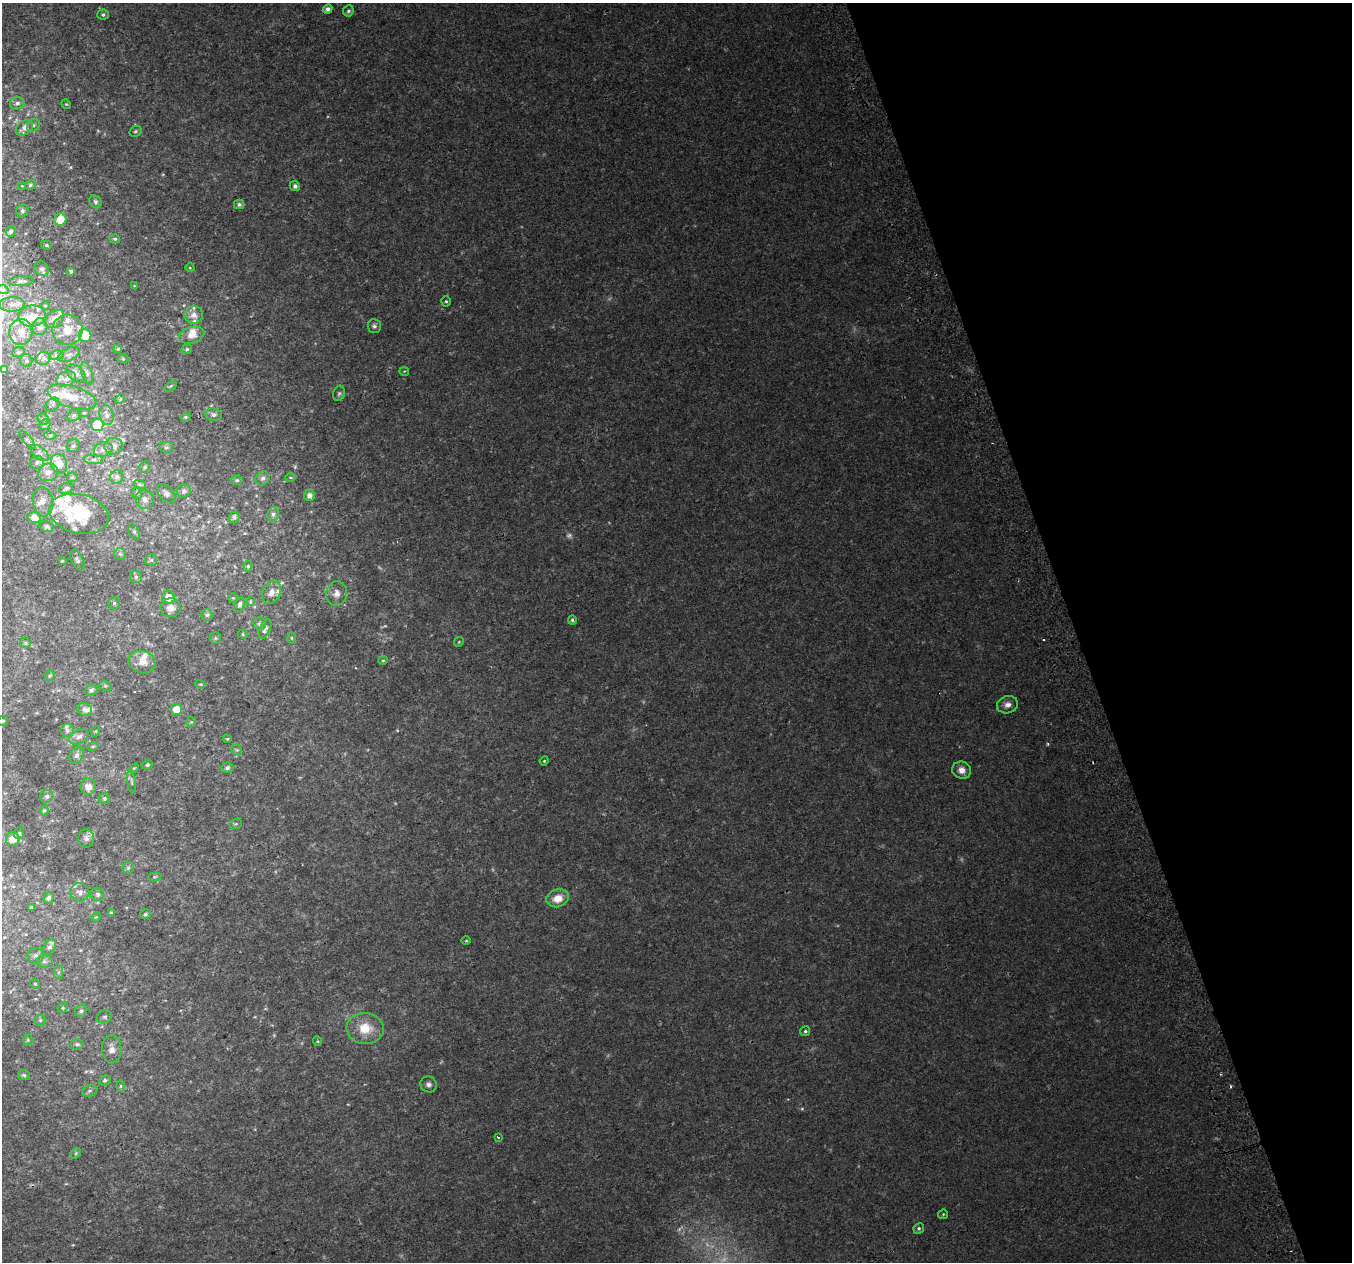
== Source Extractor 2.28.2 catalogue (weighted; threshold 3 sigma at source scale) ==
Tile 12 of 4 x 4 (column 4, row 3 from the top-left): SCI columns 4094-5443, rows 1395-2654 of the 5483 x 5253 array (HDU 1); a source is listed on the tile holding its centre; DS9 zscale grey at full resolution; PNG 1354 x 1264 px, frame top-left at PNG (2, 3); each listed source drawn as its Kron ellipse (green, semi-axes under 4 px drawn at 4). Shown black and unused: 20% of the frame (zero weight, under 2 of 3 exposures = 2% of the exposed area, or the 3 px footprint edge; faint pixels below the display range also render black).
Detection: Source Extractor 2.28.2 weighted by HDU 2 'WHT'; one run over the whole footprint, this tile lists its part. Background 0.0243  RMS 0.0073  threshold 0.0329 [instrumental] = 3 sigma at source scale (4.5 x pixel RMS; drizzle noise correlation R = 1.50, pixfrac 1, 0.0396/0.0396 arcsec/px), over >= 5 px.
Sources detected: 225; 11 too faint to see at this stretch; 2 inside a brighter object's white glare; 2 cosmic-ray / hot-pixel residue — neither listed nor drawn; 27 inside a brighter listed object's ellipse — not listed separately; the other 183 listed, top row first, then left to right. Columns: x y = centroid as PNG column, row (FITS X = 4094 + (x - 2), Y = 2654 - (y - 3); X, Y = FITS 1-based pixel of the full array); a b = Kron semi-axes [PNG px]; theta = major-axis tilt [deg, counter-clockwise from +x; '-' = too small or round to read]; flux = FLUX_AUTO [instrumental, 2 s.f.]
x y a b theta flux
328 9 5 4 - 2.7
348 11 6 5 - 1.6
103 14 6 5 - 1.6
17 103 7 6 - 2.3
66 104 5 4 - 0.74
33 125 7 6 - 1.8
24 128 9 6 37 4.6
136 131 6 5 - 1.3
30 185 6 4 32 1.3
22 186 4 2 - 0.45
295 186 5 5 - 2.3
95 202 7 5 -57 1.5
239 204 5 4 - 1.8
22 211 6 6 - 1.6
60 219 6 6 - 12
11 231 6 4 67 1.7
115 239 5 4 - 0.99
46 245 5 4 - 1
190 268 4 3 - 0.56
42 269 7 7 - 2.8
71 271 3 3 - 1.5
21 281 13 5 4 2.6
134 286 4 3 - 0.72
3 290 6 3 -19 1
446 301 5 4 - 1
12 304 13 7 3 3.9
45 306 5 3 - 0.62
194 315 9 8 - 4.6
32 316 13 10 6 10
54 319 11 7 43 4.9
374 326 7 6 - 2
40 327 8 7 - 4.1
67 330 15 15 - 12
21 332 13 11 88 8.7
85 335 6 6 - 15
192 335 13 8 16 7.2
118 349 4 4 - 1.2
187 349 5 4 - 1.2
18 352 6 5 - 1.2
57 355 7 5 10 1.3
69 355 12 6 25 2.6
43 358 7 6 - 2.5
123 359 6 4 -2 0.85
26 361 6 6 - 1.5
4 369 4 4 - 1.9
404 371 5 3 - 0.59
76 373 11 7 -39 3.3
87 373 11 5 -72 2.3
66 379 10 7 20 3.7
171 386 7 3 36 0.86
339 393 8 5 73 1.5
72 397 25 10 -17 12
120 399 5 4 - 0.84
53 404 7 6 - 1.8
84 413 5 3 - 0.74
213 414 8 6 -7 2.7
74 415 7 5 43 1.5
107 415 10 7 -77 3.4
185 417 5 4 - 0.96
43 419 6 5 - 1.2
45 425 6 5 - 1.1
97 425 6 6 - 21
50 435 6 4 1 1.2
27 440 11 4 -49 1.5
73 446 7 6 - 1.6
114 446 9 8 - 4.1
166 447 7 5 -11 1.3
103 449 9 7 22 3
39 453 11 5 -38 2.5
93 460 10 4 -1 2.4
37 462 7 6 - 2.3
59 464 10 8 -68 8.3
145 467 6 5 - 1.2
48 472 10 8 23 4.5
72 477 5 5 - 1.1
117 477 7 6 - 2.4
290 477 5 3 - 0.76
262 478 7 6 - 2.1
237 480 5 4 - 1.1
140 485 6 4 -20 1.3
66 488 7 5 26 1.7
184 491 7 6 - 2.2
137 493 6 5 - 1.2
166 493 11 7 -45 2.6
309 495 6 5 - 4
145 499 10 9 - 3.8
43 502 14 10 -82 5.6
79 514 30 19 -13 32
273 514 7 5 77 1.8
34 517 7 5 -14 6.6
234 517 6 5 - 1.8
46 527 7 5 -13 2.4
134 531 7 5 -63 1.5
120 554 6 6 - 1.5
77 560 11 5 -66 1.8
151 560 6 6 - 1.4
62 561 3 3 - 0.68
248 566 5 4 - 1
136 577 6 6 - 1.6
271 592 12 8 64 4.9
336 594 12 10 84 5.6
169 597 6 6 - 6.9
233 598 5 4 - 0.7
250 601 5 4 - 0.85
114 603 5 5 - 1.3
240 605 7 5 68 1.9
171 608 10 9 - 5.5
207 615 6 5 - 1.5
572 620 4 4 - 1.3
260 624 6 6 - 1.5
265 629 10 5 69 2.7
243 634 5 4 - 0.96
215 638 6 5 - 1.3
291 638 6 4 -89 0.81
459 642 5 4 - 0.75
25 643 5 4 - 1.1
383 660 5 4 - 0.86
142 662 14 11 -15 6.6
50 676 5 4 - 1.1
201 684 5 4 - 0.82
105 686 6 5 - 1.2
91 690 6 5 - 1.7
1008 705 10 8 19 4.2
85 709 7 6 - 3.5
176 709 5 5 - 8.7
3 721 5 5 - 0.99
191 722 5 5 - 0.82
67 730 7 6 - 2.2
96 731 5 3 - 0.75
79 737 10 6 29 3.4
227 739 4 4 - 0.64
93 746 6 3 18 0.89
237 750 6 4 -42 0.92
77 755 9 6 58 2.6
544 761 4 4 - 0.74
147 765 5 5 - 1.3
134 768 5 4 - 0.77
227 768 6 5 - 2
962 770 9 8 - 4.9
131 781 12 4 -82 1.7
88 787 8 7 - 5.8
47 796 7 6 - 1.8
104 799 6 5 - 1.5
44 810 5 4 - 0.95
236 824 6 5 - 1.2
19 833 6 5 - 1.2
86 838 9 8 - 2.8
13 839 7 6 - 6.4
128 868 6 5 - 1.1
155 877 7 3 9 0.83
80 892 9 9 - 3.2
97 894 7 6 - 1.4
49 898 6 5 - 1.7
558 898 11 8 17 10
31 907 4 3 - 0.73
111 913 4 3 - 1.4
145 914 5 4 - 1.2
96 917 5 4 - 0.76
466 941 5 3 - 0.67
50 947 8 5 55 2.5
36 955 8 7 - 2.7
44 962 8 6 -2 2.3
59 972 7 4 89 1.4
35 984 5 4 - 0.8
63 1008 5 5 - 1
81 1011 6 5 - 2
104 1017 8 6 29 1.7
40 1020 5 5 - 1.3
365 1028 18 15 -4 16
805 1031 5 5 - 1.1
28 1040 5 5 - 0.94
317 1041 5 3 - 0.7
77 1044 6 5 - 1.9
112 1049 14 10 -89 5.9
24 1075 6 5 - 1.2
105 1080 6 5 - 1.7
428 1084 8 7 - 2.7
121 1086 6 4 89 0.97
89 1091 7 5 17 1.8
498 1137 3 3 - 1.1
76 1153 6 4 47 0.99
943 1214 5 4 - 0.77
919 1228 5 5 - 1.3
Unlisted compact peaks at least as high as the median listed source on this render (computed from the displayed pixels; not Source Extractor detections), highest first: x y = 1048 744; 71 167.